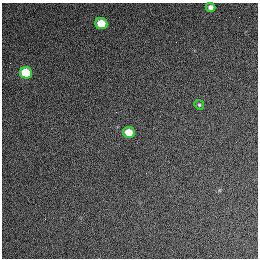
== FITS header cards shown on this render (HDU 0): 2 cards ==
NAXIS1  =                  256 / length of data axis 1
NAXIS2  =                  256 / length of data axis 2

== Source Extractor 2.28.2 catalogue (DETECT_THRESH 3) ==
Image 256 x 256 px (HDU 0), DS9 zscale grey, 1 PNG px = 1 image px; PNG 260 x 260 px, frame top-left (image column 1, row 256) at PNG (2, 3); each listed source drawn as its Kron ellipse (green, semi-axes under 4 px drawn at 4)
Background 1270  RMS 14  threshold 42.8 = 3 sigma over >= 5 px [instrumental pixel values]
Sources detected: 5; all 5 listed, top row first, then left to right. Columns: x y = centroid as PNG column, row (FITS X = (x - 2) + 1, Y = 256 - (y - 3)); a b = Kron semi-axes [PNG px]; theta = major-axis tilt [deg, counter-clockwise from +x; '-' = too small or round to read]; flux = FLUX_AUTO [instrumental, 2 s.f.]
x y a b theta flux
211 7 5 4 - 4100
101 23 6 5 - 23000
26 73 6 5 - 38000
199 105 5 4 - 1300
129 132 6 5 - 15000